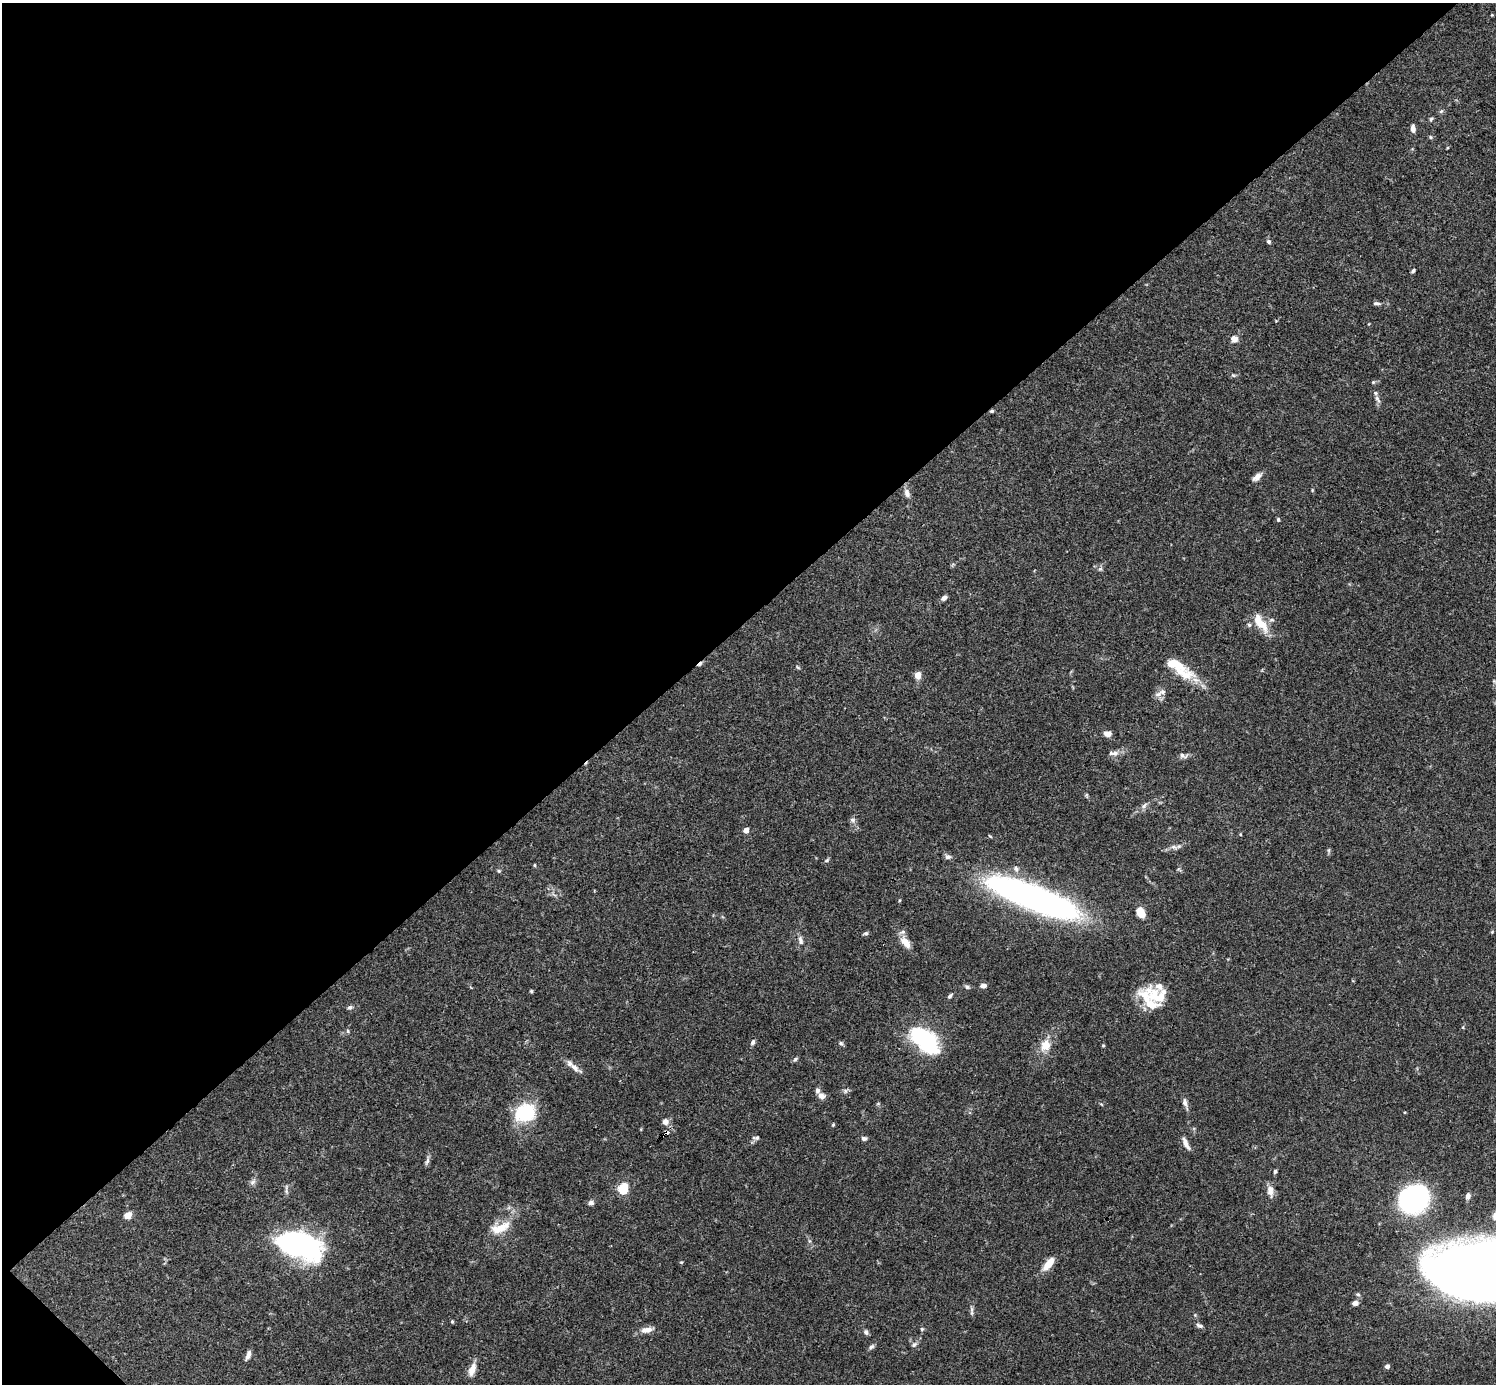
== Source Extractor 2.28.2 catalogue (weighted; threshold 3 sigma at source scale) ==
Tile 5 of 4 x 4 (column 1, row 2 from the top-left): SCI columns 2-1495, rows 2920-4301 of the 5982 x 5981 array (HDU 1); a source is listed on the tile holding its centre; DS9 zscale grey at full resolution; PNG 1498 x 1386 px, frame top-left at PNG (2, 3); no overlay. Shown black and unused: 45% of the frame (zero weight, under 3 of 4 exposures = <1% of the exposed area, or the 3 px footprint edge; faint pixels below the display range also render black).
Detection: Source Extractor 2.28.2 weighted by HDU 2 'WHT'; one run over the whole footprint, this tile lists its part. Background 0.0696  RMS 0.0032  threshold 0.0143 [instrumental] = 3 sigma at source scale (4.5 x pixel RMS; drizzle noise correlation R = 1.50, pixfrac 1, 0.05/0.05 arcsec/px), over >= 5 px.
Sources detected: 109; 2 inside a brighter object's white glare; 2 cosmic-ray / hot-pixel residue — not listed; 8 inside a brighter listed object's ellipse — not listed separately; the other 97 listed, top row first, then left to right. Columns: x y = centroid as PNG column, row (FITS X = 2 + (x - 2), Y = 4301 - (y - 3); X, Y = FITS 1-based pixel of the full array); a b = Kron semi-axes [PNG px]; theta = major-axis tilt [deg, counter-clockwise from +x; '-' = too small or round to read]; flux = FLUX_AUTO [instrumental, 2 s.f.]
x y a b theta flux
1492 15 4 3 - 0.25
1441 111 6 5 - 0.55
1431 119 6 5 - 0.5
1413 129 8 5 -87 1.6
1431 137 5 5 - 0.46
1269 241 6 5 - 0.7
1413 271 5 3 - 0.53
1377 303 10 5 -4 0.78
1234 339 8 8 - 2
1233 375 6 4 -42 0.44
1373 382 5 5 - 0.39
1377 399 11 5 -56 0.99
992 411 6 4 14 0.47
1257 477 13 6 39 1.8
907 493 11 7 -73 1.7
1278 520 5 4 - 0.46
1100 569 6 5 - 0.6
944 598 7 5 42 0.97
1271 620 7 5 10 0.65
1261 623 24 10 -54 6.8
1175 664 42 12 -26 8.5
798 667 6 3 -45 0.37
918 675 6 5 - 3
1163 692 11 7 21 1.6
1108 734 8 6 -7 1.8
1114 753 15 6 3 1.7
1183 756 13 7 -10 1.1
1086 795 6 4 -90 0.39
1144 805 10 5 52 1
853 820 8 6 -33 0.9
746 830 4 4 - 3.5
990 836 6 3 -37 0.29
1174 847 10 6 -14 1.1
1329 850 6 4 71 0.46
948 857 8 7 - 0.97
827 860 7 4 45 0.48
534 865 4 4 - 0.34
499 871 5 5 - 0.43
1032 897 97 22 -21 120
1140 912 11 8 -66 4.4
1492 932 5 4 - 0.32
866 933 7 5 13 0.57
800 940 14 6 -78 1.5
905 942 18 9 -49 3.2
983 986 7 5 3 1.2
967 987 7 5 -37 0.68
531 991 5 4 - 0.34
950 996 7 4 45 0.67
1158 996 36 21 -36 10
350 1007 7 5 24 0.74
1463 1027 5 3 - 0.34
348 1031 6 4 -89 0.44
919 1036 11 9 -7 32
753 1042 7 5 64 0.82
841 1043 6 5 - 0.56
1045 1045 16 13 74 4.6
1103 1045 4 4 - 0.32
795 1059 7 4 37 0.54
574 1067 16 7 -47 2.3
845 1091 7 6 - 0.74
821 1096 9 7 -24 1.6
1185 1102 12 6 -73 1.3
525 1113 21 17 16 17
665 1122 8 8 - 1.6
833 1125 4 4 - 0.35
667 1132 5 4 - 1.1
756 1138 10 5 2 0.84
864 1138 7 5 -2 0.83
1186 1143 17 5 -63 2
427 1160 13 5 72 0.95
1275 1171 5 4 - 0.58
253 1182 7 4 70 0.76
623 1188 5 5 - 23
286 1190 14 4 -89 0.86
1270 1190 14 8 -83 2.3
1468 1196 8 5 77 1.3
1414 1200 19 16 12 89
591 1203 6 6 - 1.1
128 1215 7 6 - 2.7
500 1228 30 12 21 6.1
297 1244 48 27 -19 53
681 1262 5 3 - 0.29
1048 1264 17 7 51 4.5
1478 1272 69 35 -4 820
1358 1294 6 5 - 0.58
1355 1303 8 5 20 1.1
972 1309 9 4 81 0.79
452 1321 4 4 - 0.34
1199 1326 9 5 -21 0.77
922 1329 5 4 - 0.42
647 1330 16 7 9 2.4
866 1332 7 5 -64 0.79
914 1344 9 6 38 0.84
871 1347 8 5 48 0.82
248 1355 11 5 70 1.5
1387 1366 4 4 - 1.4
472 1370 17 8 70 2.7
Overlapping masked pixels (flux is a lower limit): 2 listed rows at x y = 992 411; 667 1132
Isophote crosses this tile's border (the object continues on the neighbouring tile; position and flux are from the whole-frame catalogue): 1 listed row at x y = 1478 1272